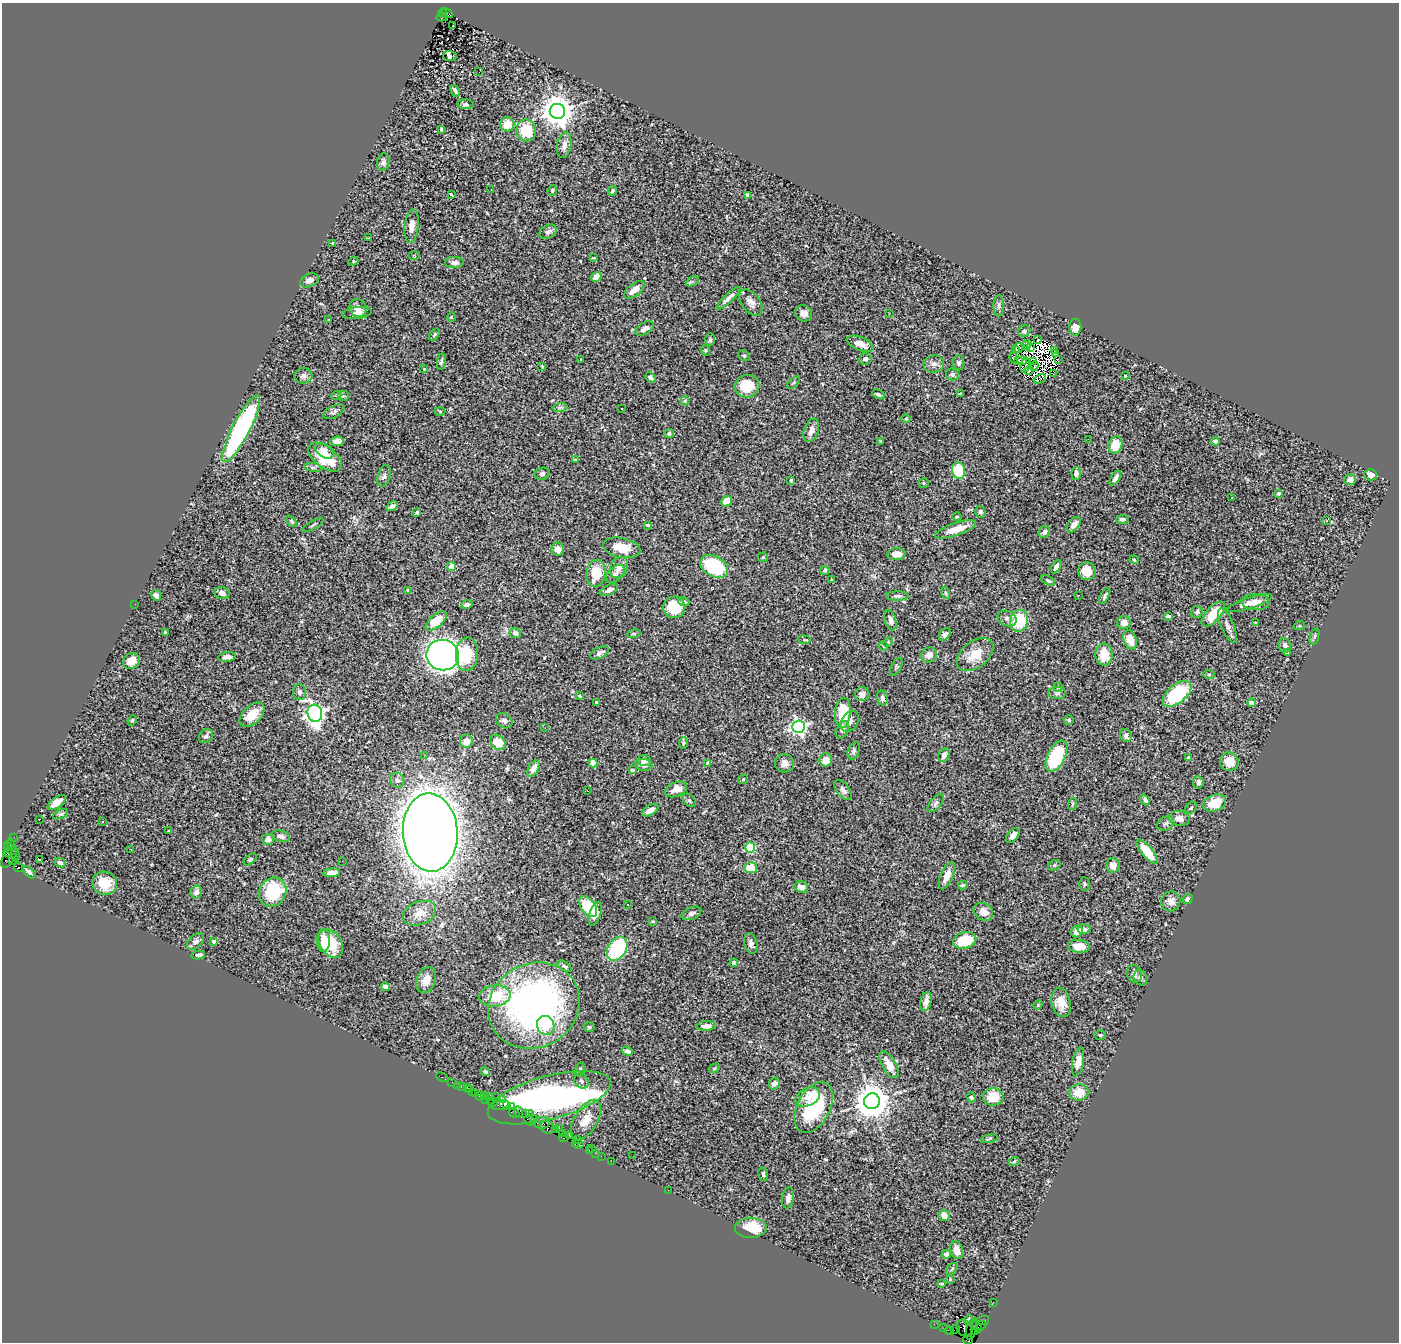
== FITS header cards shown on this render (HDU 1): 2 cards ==
NAXIS1  =                 1397
NAXIS2  =                 1340

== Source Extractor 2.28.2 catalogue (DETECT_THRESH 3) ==
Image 1397 x 1340 px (HDU 1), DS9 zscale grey, 1 PNG px = 1 image px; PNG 1401 x 1344 px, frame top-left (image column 1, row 1340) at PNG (2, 3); each listed source drawn as its Kron ellipse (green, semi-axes under 4 px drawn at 4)
Background 1.65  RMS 0.057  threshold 0.17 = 3 sigma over >= 5 px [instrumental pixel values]
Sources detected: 400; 9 with non-positive FLUX_AUTO (blend fragments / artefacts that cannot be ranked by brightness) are neither listed nor drawn; the other 391 listed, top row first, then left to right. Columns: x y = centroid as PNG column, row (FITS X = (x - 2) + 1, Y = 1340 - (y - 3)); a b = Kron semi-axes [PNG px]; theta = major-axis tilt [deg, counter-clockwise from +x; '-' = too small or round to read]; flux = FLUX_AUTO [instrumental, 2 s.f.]
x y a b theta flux
443 13 4 3 - 180
447 13 6 4 -27 340
442 17 6 2 13 160
453 26 3 2 - 4.8
450 56 7 5 -2 7.7
479 72 3 2 - 2.1
455 91 6 3 -60 11
466 104 8 5 -4 8.9
557 111 7 7 - 6400
507 124 7 7 - 58
441 129 3 2 - 3.4
526 130 11 10 - 120
564 145 13 7 79 26
383 162 9 6 81 13
491 190 3 2 - 3.7
552 190 5 4 - 6.1
612 191 5 4 - 6.9
451 194 4 3 - 6.1
748 195 4 3 - 11
412 226 17 7 84 24
548 232 9 6 30 14
369 238 2 2 - 2.8
333 243 3 2 - 3.4
414 255 5 3 - 3.3
593 258 3 2 - 2.7
353 261 5 4 - 5.6
454 262 9 5 1 14
596 277 5 4 - 22
309 280 10 6 24 16
692 281 7 4 26 6.2
634 290 12 6 39 42
728 298 16 4 43 16
751 303 15 9 -53 27
999 306 10 5 90 11
358 308 9 8 - 23
357 313 15 6 7 21
804 313 9 8 - 23
890 313 3 2 - 2.4
452 317 5 3 - 3.3
329 320 3 2 - 2.4
1075 327 8 6 89 27
645 328 10 5 31 22
1024 331 6 5 - 10
434 335 7 4 52 5.7
710 340 6 5 - 7
1038 340 4 2 - 8.6
1027 343 2 2 - 4.2
860 344 14 6 -22 37
1027 346 3 2 - 0.97
1019 348 5 3 - 8
1031 348 4 2 - 2.3
705 350 5 3 - 3.6
1016 350 3 3 - 6.6
1054 350 3 2 - 6.7
1056 354 4 3 - 9.7
744 356 6 5 - 6.7
1013 358 6 3 -77 7.5
865 359 6 5 - 11
581 360 3 3 - 2.8
1058 360 3 3 - 2.2
1019 361 3 2 - 3.8
1022 361 5 3 - 1.2
1033 361 3 2 - 1.4
441 362 8 4 81 8.5
958 363 7 6 - 10
934 364 10 8 10 23
1025 365 8 2 76 1.9
542 366 3 2 - 3.6
1034 366 5 2 - 1.5
424 369 3 2 - 2.8
1029 371 5 2 - 2.7
1054 374 4 2 - 3.7
952 375 6 6 - 8.7
303 376 9 7 6 13
1125 376 2 2 - 2.9
651 377 6 4 -38 9.5
1040 379 7 2 30 1.8
793 383 8 4 44 6.2
747 386 12 11 - 100
960 393 4 2 - 3.5
878 394 6 3 -27 7.2
336 395 5 4 - 5.8
343 396 6 5 - 6.4
685 401 5 4 - 5.1
560 408 7 4 2 8.8
621 408 2 2 - 3.9
440 411 5 3 - 4.2
334 412 11 5 28 11
906 419 5 3 - 3.7
241 429 37 8 62 640
811 430 12 7 70 22
669 434 5 4 - 8
1088 439 3 2 - 3.1
337 441 7 4 8 19
881 441 3 2 - 3.5
1215 441 4 4 - 8.8
1115 445 8 7 - 84
324 451 10 6 -35 24
325 457 20 10 -37 99
576 460 4 3 - 5.1
313 467 8 4 -8 8.4
958 471 8 6 -79 130
542 474 7 5 22 9.4
1076 474 6 5 - 18
1371 475 6 5 - 25
384 476 11 6 75 15
1115 478 8 4 57 15
791 480 4 3 - 4.6
1350 480 6 5 - 20
923 483 5 4 - 4.8
1279 493 4 3 - 11
1231 497 3 2 - 5.6
727 501 6 5 - 63
392 506 6 4 31 11
980 512 6 5 - 9.6
417 513 4 4 - 6.6
957 516 4 3 - 3.8
1122 519 6 4 4 12
1327 520 3 2 - 5
291 521 7 4 -50 5.4
313 525 12 2 31 5
648 525 4 3 - 6.9
1074 525 9 5 51 24
956 529 21 6 19 57
1044 532 6 5 - 14
622 548 19 10 -11 75
558 549 6 6 - 26
897 554 9 6 1 35
763 557 5 4 - 4.2
1134 560 4 3 - 4
452 566 4 4 - 78
714 566 15 10 -29 320
619 567 11 8 62 27
1056 567 7 4 60 18
825 570 4 4 - 7.8
1087 571 9 8 - 61
596 573 13 9 84 92
615 574 11 6 43 17
831 580 2 2 - 2.4
1048 580 7 4 -30 6.6
407 590 4 3 - 4.6
609 590 10 4 25 14
222 593 8 6 -9 18
946 593 6 4 -70 5.2
156 595 5 4 - 13
1078 595 3 2 - 2.4
898 596 11 4 0 10
1105 596 9 4 64 9.7
684 601 6 4 -21 7.7
1256 602 14 8 -2 37
1249 603 24 5 17 30
135 604 2 2 - 12
467 605 6 4 19 11
674 607 11 10 - 120
1197 612 6 5 - 9.4
1213 614 15 7 47 90
1168 616 4 3 - 7.7
1007 618 10 7 -24 16
890 620 10 5 -74 18
436 621 13 6 41 90
1019 621 11 9 75 160
1124 623 7 6 - 30
1256 623 4 3 - 4.5
1228 626 19 6 -67 19
1299 626 6 3 19 3.8
165 633 3 2 - 3.8
515 633 6 5 - 14
634 634 6 3 7 4.9
945 635 7 5 53 12
1314 637 8 3 71 5.9
804 640 6 3 -8 4
1130 640 10 6 -73 58
888 642 5 4 - 4.4
1285 645 7 6 - 15
883 646 5 4 - 4.1
600 653 10 5 25 14
1287 653 4 3 - 7.6
467 654 17 11 86 100
443 655 16 15 - 2900
929 655 8 7 - 25
975 655 21 13 37 77
1104 655 11 8 -86 81
227 657 9 5 6 16
131 661 9 7 41 39
896 667 10 4 62 6.5
1209 675 6 3 -20 4.7
1058 687 5 4 - 4.3
300 692 8 6 89 11
1057 693 9 6 1 9.1
862 694 7 7 - 25
1177 694 17 9 38 270
580 696 3 3 - 5.4
882 698 7 5 -82 15
597 702 3 3 - 7.6
1252 703 4 4 - 47
315 713 8 7 - 1900
843 713 15 8 85 140
252 715 15 9 45 61
132 720 5 3 - 5.7
1069 720 5 4 - 6.1
504 721 9 7 -33 12
850 721 11 8 58 19
798 727 6 6 - 1300
545 728 2 2 - 6.5
842 730 9 6 62 12
206 736 7 6 - 12
1126 736 7 5 -63 15
466 741 6 6 - 41
498 742 9 6 -42 63
683 743 6 4 87 4.9
854 751 9 5 71 9.4
944 755 7 5 57 17
424 756 3 3 - 5
1056 756 17 8 63 230
1189 758 4 3 - 12
826 760 6 6 - 39
644 761 7 5 -6 13
1229 762 9 9 - 54
593 763 4 4 - 70
707 763 4 3 - 3.8
784 763 9 9 - 25
644 765 9 6 -12 18
534 769 9 5 62 32
632 770 3 3 - 4.7
743 779 5 5 - 4.3
397 780 8 6 -59 13
1198 782 6 5 - 14
676 789 12 7 23 27
843 790 11 6 -50 15
587 791 2 2 - 2.5
689 800 8 5 -45 7.8
1145 800 6 4 -53 7.6
57 803 11 5 36 32
936 803 11 5 50 11
1215 803 12 8 20 81
1072 804 6 3 71 4.5
1191 808 7 5 45 7.5
650 810 9 5 31 24
61 814 8 4 25 7.1
1179 818 10 7 -5 25
39 819 3 2 - 2.6
103 822 3 2 - 4.6
1166 824 9 6 29 11
168 831 2 2 - 2
430 832 39 27 -87 8200
281 836 9 5 -17 14
1013 836 9 5 51 17
14 837 2 2 - 25
268 839 6 5 - 16
11 844 5 3 - 180
750 848 5 5 - 200
10 849 8 3 -44 190
131 849 3 2 - 5.5
1147 852 15 5 -51 76
8 853 4 3 - 420
15 855 6 2 -86 130
9 857 12 5 59 730
39 859 3 2 - 3.2
250 859 7 4 39 6.7
12 860 4 3 - 540
342 861 2 2 - 6.6
60 863 6 4 -27 9.7
1054 865 7 5 29 5.3
1113 865 7 7 - 28
18 867 5 3 - 690
751 868 6 5 - 87
29 872 7 4 -43 8.1
332 873 8 4 5 20
947 875 15 6 67 36
105 883 12 11 - 74
1084 884 7 5 -90 6.5
963 885 5 3 - 5.6
801 887 7 5 -14 21
196 892 6 5 - 18
273 892 15 13 58 220
1188 899 5 4 - 9.6
1171 901 10 9 - 25
628 905 3 3 - 12
588 907 12 7 -52 160
983 912 10 8 -37 33
420 913 17 11 21 47
691 913 10 6 22 13
595 914 12 5 72 26
653 921 4 3 - 3.9
1084 929 6 5 - 14
1077 931 6 5 - 40
965 940 12 8 15 130
195 941 10 6 43 14
214 941 3 3 - 10
323 941 11 6 89 37
331 944 15 10 -56 110
751 944 10 6 -77 14
1079 946 11 6 -4 53
617 949 13 9 59 290
198 955 7 3 11 11
734 963 4 4 - 9.2
564 966 8 4 -32 8.9
1134 974 9 7 -66 15
1140 978 8 6 -61 9.5
426 980 13 9 69 43
385 987 4 4 - 16
495 996 16 10 8 120
926 1001 10 5 78 23
1061 1002 15 9 -77 44
1038 1005 4 4 - 3.9
534 1006 47 42 31 1600
546 1025 9 8 - 49
706 1026 9 5 2 18
589 1027 5 4 - 5.4
1100 1035 6 5 - 5.6
627 1051 6 3 -19 14
1078 1062 14 5 79 32
889 1065 15 7 -60 44
714 1068 6 4 30 5.1
580 1070 7 5 75 7.8
485 1071 5 4 - 6.5
442 1077 6 3 -28 50
581 1081 8 6 -57 14
452 1082 2 2 - 47
774 1084 6 5 - 16
457 1085 2 2 - 22
461 1087 3 3 - 160
467 1087 2 2 - 23
470 1089 3 2 - 38
472 1092 2 2 - 45
1079 1092 10 8 10 65
475 1094 4 2 - 99
480 1096 4 3 - 76
485 1096 4 3 - 110
489 1097 2 2 - 85
496 1097 2 2 - 49
808 1097 13 8 25 34
971 1097 5 4 - 6.3
993 1097 10 8 -2 74
549 1098 63 21 15 3200
485 1099 3 2 - 220
502 1099 2 2 - 160
872 1101 8 8 - 8000
492 1102 5 3 - 150
500 1105 9 4 12 220
507 1106 2 2 - 100
511 1107 2 2 - 41
814 1107 27 16 63 310
519 1112 5 2 - 200
514 1113 6 2 -31 440
526 1113 4 2 - 150
529 1114 3 2 - 370
533 1118 4 3 - 120
586 1120 22 11 60 55
530 1121 6 2 -31 520
542 1123 8 6 10 600
548 1127 7 6 - 550
559 1128 2 2 - 26
555 1129 2 2 - 37
562 1134 3 2 - 35
570 1135 3 3 - 170
564 1138 5 3 - 120
577 1139 2 2 - 60
989 1139 8 3 15 5.2
575 1143 4 2 - 110
578 1144 5 4 - 250
592 1148 2 2 - 49
589 1150 2 2 - 63
595 1153 2 2 - 39
601 1156 2 2 - 47
633 1156 2 2 - 1.6
611 1161 2 2 - 24
1014 1162 6 3 21 4.1
763 1174 7 4 -74 8.3
668 1190 2 2 - 59
788 1198 10 6 81 18
944 1215 6 5 - 28
751 1228 16 10 0 97
957 1250 9 6 -72 31
946 1254 4 4 - 12
952 1269 7 2 46 4.1
950 1279 3 3 - 3
942 1283 3 2 - 3.3
993 1302 2 2 - 28
969 1320 5 4 - 8.8
982 1320 7 3 15 250
934 1324 2 2 - 36
981 1325 5 3 - 210
977 1326 7 3 -67 250
944 1328 2 2 - 26
964 1328 9 7 -51 620
955 1329 5 2 - 88
972 1329 11 5 74 700
949 1331 4 2 - 80
976 1331 3 3 - 88
968 1340 5 4 - 40
At the frame edge (FLAGS 8, measured only in part): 1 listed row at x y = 968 1340
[9 non-positive-flux detections neither listed nor drawn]